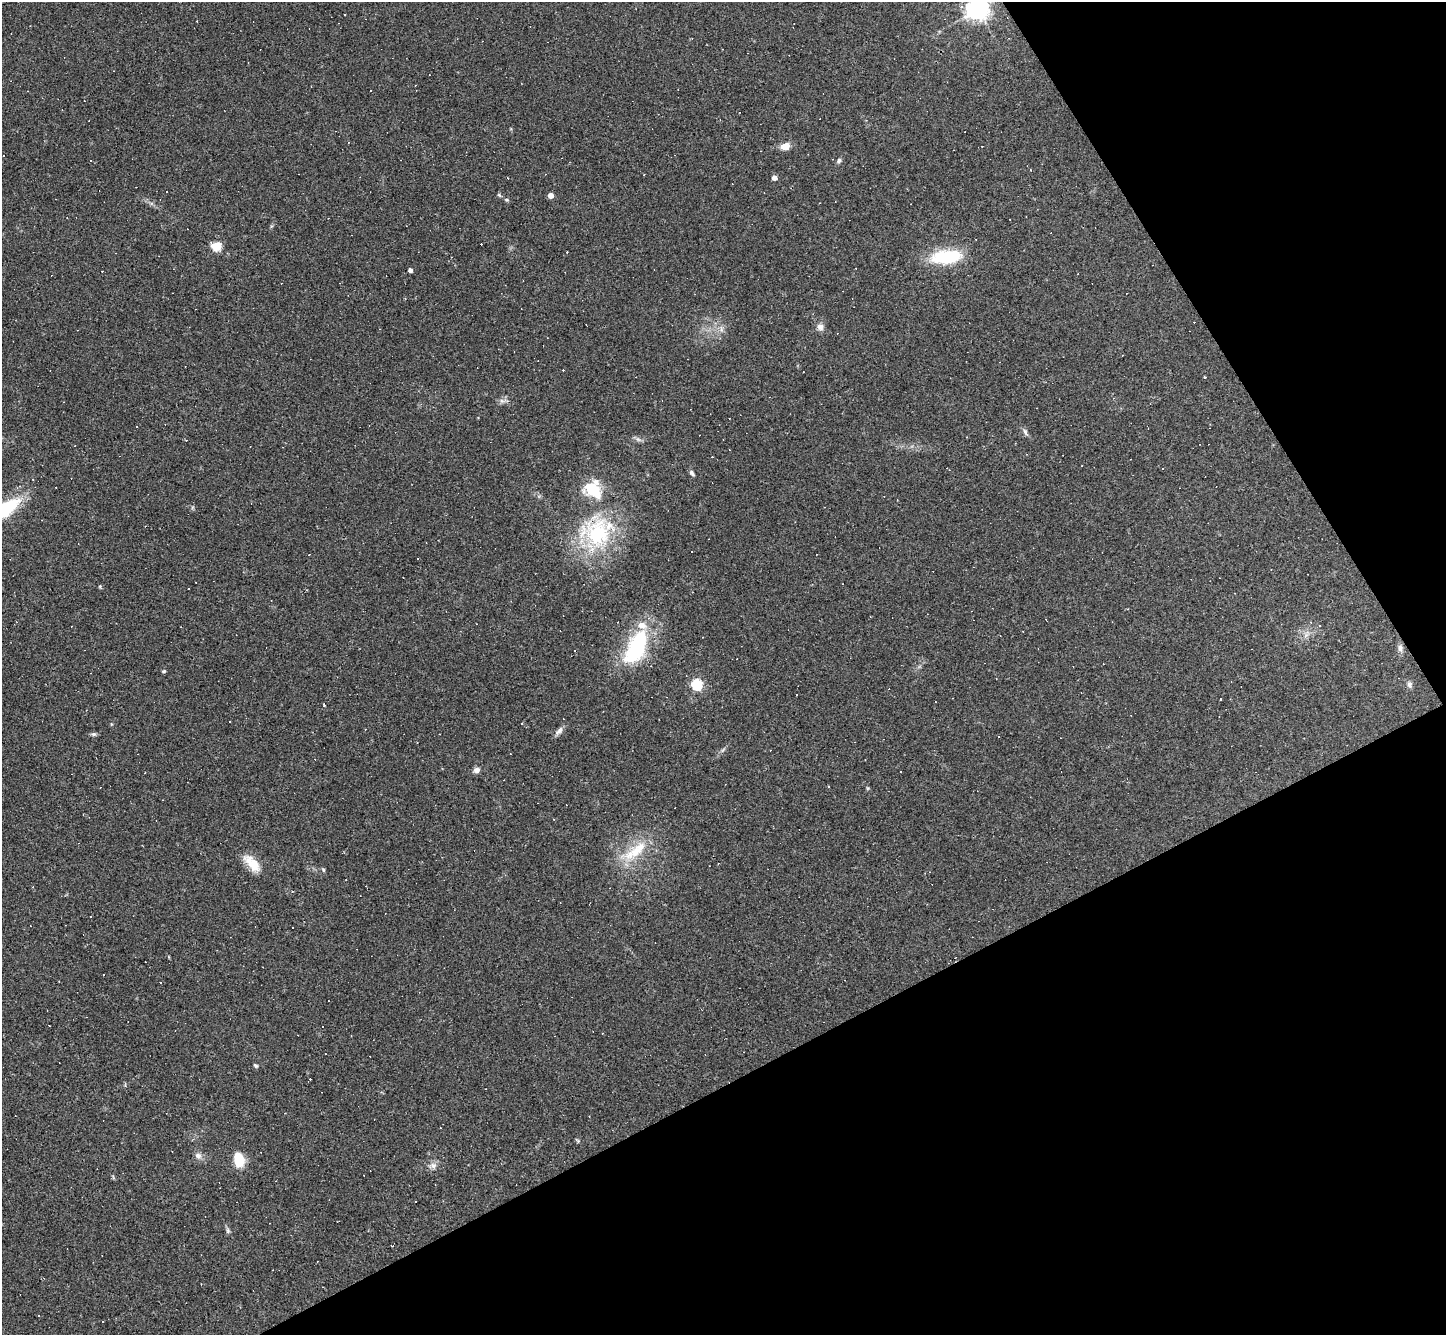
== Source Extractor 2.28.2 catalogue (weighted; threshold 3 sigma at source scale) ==
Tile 12 of 4 x 4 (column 4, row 3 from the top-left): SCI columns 4332-5775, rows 1482-2814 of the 5775 x 5766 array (HDU 1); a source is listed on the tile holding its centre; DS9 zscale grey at full resolution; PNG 1448 x 1337 px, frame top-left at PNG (2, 2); no overlay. Shown black and unused: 28% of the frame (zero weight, under 2 of 3 exposures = <1% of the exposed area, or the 3 px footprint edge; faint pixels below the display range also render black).
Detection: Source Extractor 2.28.2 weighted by HDU 2 'WHT'; one run over the whole footprint, this tile lists its part. Background 0.112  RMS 0.0072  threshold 0.0323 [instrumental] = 3 sigma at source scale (4.5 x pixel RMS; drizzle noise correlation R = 1.50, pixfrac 1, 0.05/0.05 arcsec/px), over >= 5 px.
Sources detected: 106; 51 cosmic-ray / hot-pixel residue — not listed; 3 inside a brighter listed object's ellipse — not listed separately; the other 52 listed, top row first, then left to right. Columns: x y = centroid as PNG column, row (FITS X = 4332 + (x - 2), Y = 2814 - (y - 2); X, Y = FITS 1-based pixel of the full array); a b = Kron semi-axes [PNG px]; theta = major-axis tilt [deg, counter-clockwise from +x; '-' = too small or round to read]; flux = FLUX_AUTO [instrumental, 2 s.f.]
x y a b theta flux
961 7 6 4 16 1.7
977 9 7 7 - 580
371 90 2 2 - 0.57
785 146 11 8 14 5.9
839 161 6 5 - 1.6
774 178 4 4 - 4.7
166 191 3 3 - 1.6
550 195 4 4 - 7.1
506 200 6 4 -20 1
217 246 6 5 - 33
947 257 38 16 7 36
410 270 4 4 - 2.9
820 327 8 8 - 3.4
721 329 7 4 -73 1.7
1205 377 4 2 - 0.52
502 401 6 5 - 1.7
1025 432 10 5 -65 2
638 439 7 4 -19 1.6
1081 466 2 2 - 0.45
1162 468 3 3 - 1.5
692 473 8 4 -50 1.7
593 490 26 18 -36 22
4 510 32 11 35 56
598 533 39 32 -86 66
418 558 3 3 - 1.3
100 586 4 3 - 1.2
1046 620 4 2 - 0.52
636 647 44 20 64 60
1400 648 10 7 -88 2.6
164 671 5 4 - 0.87
697 684 5 5 - 69
1410 685 8 7 - 2
796 694 3 3 - 2.8
522 724 3 2 - 1.1
559 731 13 6 47 3
94 734 7 5 0 1.4
998 736 3 2 - 0.98
770 750 3 2 - 0.95
476 770 8 7 - 2.7
634 852 36 14 28 23
252 864 24 11 -47 13
323 870 6 4 -61 0.93
91 917 3 2 - 0.73
160 982 3 3 - 4.2
323 1027 3 2 - 0.94
256 1065 6 3 -40 1
198 1155 9 7 -17 2.9
239 1160 13 9 -79 17
433 1166 9 8 - 3.2
228 1231 6 6 - 1.3
39 1315 3 2 - 0.77
103 1321 3 2 - 1.1
Isophote crosses this tile's border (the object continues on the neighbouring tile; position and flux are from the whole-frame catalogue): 2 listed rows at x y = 977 9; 4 510